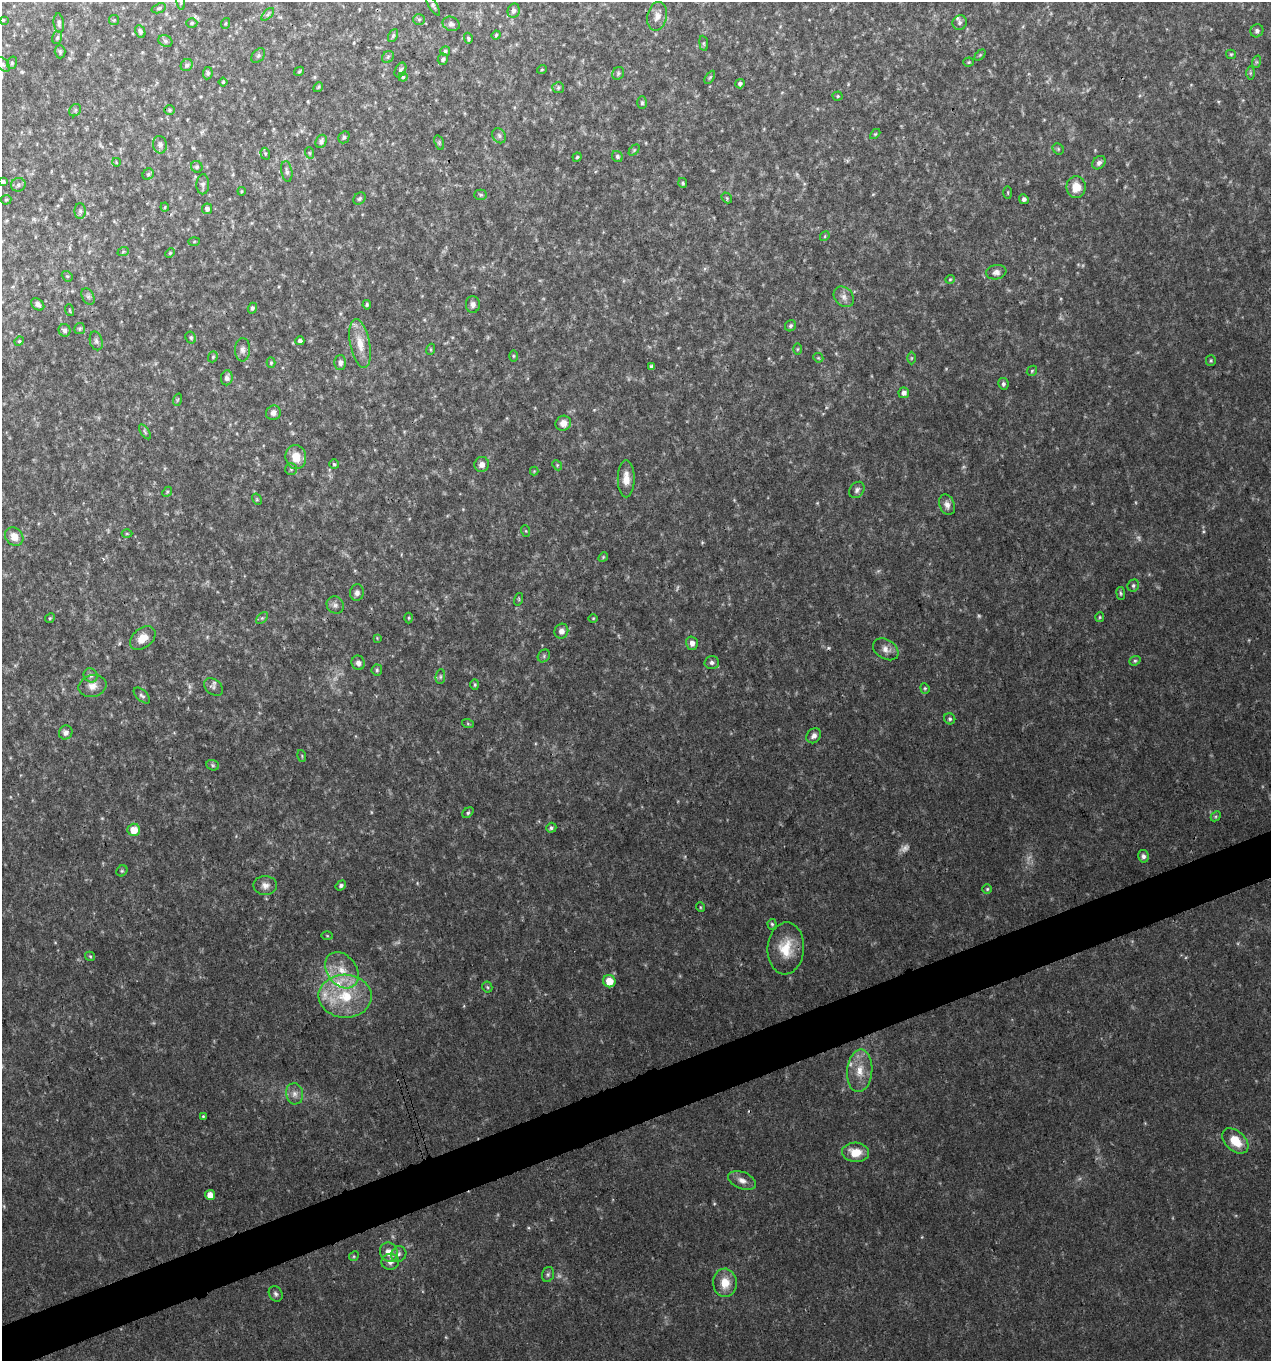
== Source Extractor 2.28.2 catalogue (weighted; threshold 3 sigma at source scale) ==
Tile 7 of 4 x 4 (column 3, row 2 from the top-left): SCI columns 2661-3929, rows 2721-4079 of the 5270 x 5442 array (HDU 1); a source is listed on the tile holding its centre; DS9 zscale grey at full resolution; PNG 1273 x 1363 px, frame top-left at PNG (2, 2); each listed source drawn as its Kron ellipse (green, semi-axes under 4 px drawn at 4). Shown black and unused: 3% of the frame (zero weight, under 3 of 4 exposures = <1% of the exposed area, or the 3 px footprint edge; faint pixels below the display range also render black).
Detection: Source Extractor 2.28.2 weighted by HDU 2 'WHT'; one run over the whole footprint, this tile lists its part. Background 0.0298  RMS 0.0035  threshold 0.0158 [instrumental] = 3 sigma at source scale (4.5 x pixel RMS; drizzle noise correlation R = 1.50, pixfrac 1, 0.0396/0.0396 arcsec/px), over >= 5 px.
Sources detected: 220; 12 too faint to see at this stretch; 2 cosmic-ray / hot-pixel residue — neither listed nor drawn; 3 inside a brighter listed object's ellipse — not listed separately; the other 203 listed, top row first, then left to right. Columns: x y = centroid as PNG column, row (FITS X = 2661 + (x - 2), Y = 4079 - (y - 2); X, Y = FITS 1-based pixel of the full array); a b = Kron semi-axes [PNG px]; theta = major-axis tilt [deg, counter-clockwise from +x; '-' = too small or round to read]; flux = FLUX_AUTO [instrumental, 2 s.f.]
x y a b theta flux
181 2 8 4 -82 0.5
433 6 11 4 -59 0.77
159 8 7 4 20 0.59
514 11 7 6 - 1.2
268 14 8 4 46 0.71
657 16 14 9 79 2.7
419 19 6 5 - 0.63
3 20 4 4 - 0.28
114 20 5 5 - 0.44
59 23 9 5 -83 0.97
192 23 5 4 - 0.51
226 23 5 3 - 0.38
960 23 7 7 - 0.92
451 24 9 7 -22 1.3
140 31 6 5 - 1
1257 31 7 6 - 0.94
393 35 7 4 63 0.65
496 35 5 4 - 0.44
57 38 7 5 74 0.57
468 38 5 3 - 0.53
165 41 7 5 -23 0.81
704 43 7 4 -82 0.5
445 51 5 5 - 0.56
60 52 6 5 - 0.66
1231 54 5 4 - 0.44
258 55 8 5 49 0.72
980 55 6 4 45 0.43
388 57 6 5 - 0.64
443 59 6 5 - 0.68
969 62 5 4 - 0.42
1256 62 6 4 72 0.5
12 63 6 5 - 0.55
3 64 9 5 -47 0.84
187 65 6 5 - 0.9
542 69 5 3 - 0.29
400 70 8 5 63 0.83
299 71 5 4 - 0.4
208 73 6 5 - 0.72
618 73 7 5 58 0.62
1250 73 6 4 90 0.55
403 77 4 4 - 0.54
710 77 7 4 58 0.56
223 82 4 4 - 0.42
740 84 5 4 - 0.75
318 87 5 4 - 0.49
558 88 6 5 - 0.6
838 96 5 4 - 0.44
642 103 6 5 - 0.64
75 110 7 5 49 0.66
169 110 5 5 - 0.49
875 134 6 3 44 0.4
499 136 8 6 -58 0.99
344 137 6 5 - 0.59
321 141 7 5 63 1.1
439 143 8 4 -72 0.59
160 145 9 7 -81 1.3
1058 149 6 5 - 0.52
634 150 6 4 46 0.48
310 153 6 3 -71 0.35
265 154 6 4 -71 0.52
617 156 6 5 - 0.73
577 157 4 4 - 0.5
116 162 4 2 - 0.26
1099 163 7 5 45 1.2
197 167 6 5 - 0.73
287 171 10 5 -80 1.1
148 174 6 5 - 0.58
3 181 4 3 - 0.66
683 183 5 4 - 0.57
203 184 10 6 88 1.1
18 185 7 6 - 0.94
1076 187 11 9 88 5.4
242 191 4 4 - 0.37
1008 193 6 3 -89 0.41
481 195 6 5 - 0.63
360 198 7 5 45 0.7
727 198 6 4 -51 0.42
1024 199 5 4 - 0.93
6 200 5 5 - 0.5
165 207 4 4 - 0.37
207 209 5 5 - 1.1
80 211 8 5 90 0.88
825 236 5 4 - 0.45
194 242 6 4 2 0.37
123 252 6 3 20 0.38
170 253 5 4 - 0.42
996 272 10 7 9 1.5
67 276 6 4 -40 0.49
950 279 5 4 - 0.41
88 297 9 5 -63 0.96
844 297 11 9 -47 2
38 304 7 5 -38 1.3
473 304 8 7 - 1.4
367 305 4 3 - 0.5
252 308 5 4 - 0.73
69 310 6 3 -71 0.4
790 326 6 5 - 0.71
80 329 5 5 - 0.56
64 330 6 6 - 1.1
191 338 6 5 - 0.59
19 341 5 4 - 0.45
96 341 9 6 -74 1.1
300 341 4 4 - 0.88
360 343 25 9 -78 5.9
431 349 5 3 - 0.41
797 349 6 4 89 0.36
243 350 11 7 87 1.6
513 356 5 3 - 0.41
213 357 6 4 69 0.5
818 358 5 4 - 0.41
911 358 6 4 89 0.47
1211 361 5 5 - 0.51
271 363 5 4 - 0.46
340 363 7 6 - 1.2
652 367 4 4 - 0.83
1032 371 6 4 47 0.52
227 378 7 6 - 1.3
1003 384 6 5 - 0.83
904 393 5 5 - 1.5
177 400 6 4 71 0.42
273 413 8 7 - 1.4
563 423 8 7 - 2.6
145 432 8 4 -56 0.6
296 457 12 10 -80 5.6
334 464 5 5 - 0.53
482 464 7 7 - 1.8
557 465 5 4 - 0.46
291 469 6 6 - 0.65
534 471 4 4 - 0.32
626 479 19 8 -90 3.9
857 490 9 7 53 1.2
167 492 5 4 - 0.41
257 499 6 4 -61 0.43
947 505 11 7 -68 1.8
526 531 6 4 -71 0.38
127 533 5 3 - 0.37
14 537 10 8 -47 3.4
603 557 5 4 - 0.42
1133 586 6 5 - 0.7
357 593 8 7 - 1.3
1121 593 6 4 -82 0.56
519 599 6 4 73 0.43
335 605 9 8 - 1.5
1100 617 5 4 - 0.45
50 618 5 4 - 0.46
262 618 7 4 44 0.6
409 618 5 3 - 0.33
593 618 5 3 - 0.32
561 631 7 7 - 1.8
143 638 14 9 39 4.4
377 638 4 4 - 0.29
692 643 7 6 - 1.6
886 649 14 9 -33 2.5
544 656 7 5 49 0.7
1135 661 6 4 21 0.58
712 662 7 6 - 1.1
358 663 7 6 - 1.7
377 670 5 5 - 0.65
91 675 7 6 - 1.1
440 677 7 4 84 0.62
475 685 5 4 - 0.54
92 686 14 10 14 3.3
214 687 10 7 -40 1.2
925 688 5 4 - 0.47
142 696 10 5 -43 0.98
950 719 6 5 - 0.63
468 724 6 4 -19 0.45
66 732 7 6 - 1.5
814 736 8 6 49 1.5
302 756 6 3 -73 0.45
213 765 6 5 - 0.58
468 813 6 4 40 0.57
1216 816 6 4 45 0.53
551 828 5 5 - 0.73
134 830 6 6 - 5.9
1143 856 6 5 - 1.1
122 871 6 5 - 0.53
265 885 12 9 0 2.1
341 885 5 4 - 0.82
987 889 5 5 - 0.51
700 907 5 3 - 0.34
772 924 5 4 - 0.5
327 936 6 4 -2 0.37
786 948 26 18 86 9.4
90 956 5 4 - 0.47
342 970 20 14 -52 7.9
609 981 6 6 - 6.1
487 987 5 5 - 0.51
345 996 26 21 -2 17
860 1071 21 12 85 6.2
295 1094 10 8 -77 2.1
203 1117 4 3 - 0.43
1235 1141 15 10 -43 7.2
856 1152 13 9 -4 6.3
742 1180 14 8 -22 2.4
210 1195 5 5 - 3.4
389 1252 10 8 -61 3.6
399 1254 8 7 - 1.4
354 1256 5 4 - 0.47
390 1262 9 8 - 2
548 1274 8 5 74 0.74
725 1283 14 12 -88 5.6
276 1294 8 6 -58 1
Overlapping masked pixels (flux is a lower limit): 1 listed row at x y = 296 457
Isophote crosses this tile's border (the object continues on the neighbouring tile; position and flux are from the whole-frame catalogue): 3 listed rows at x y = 181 2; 3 64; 3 181